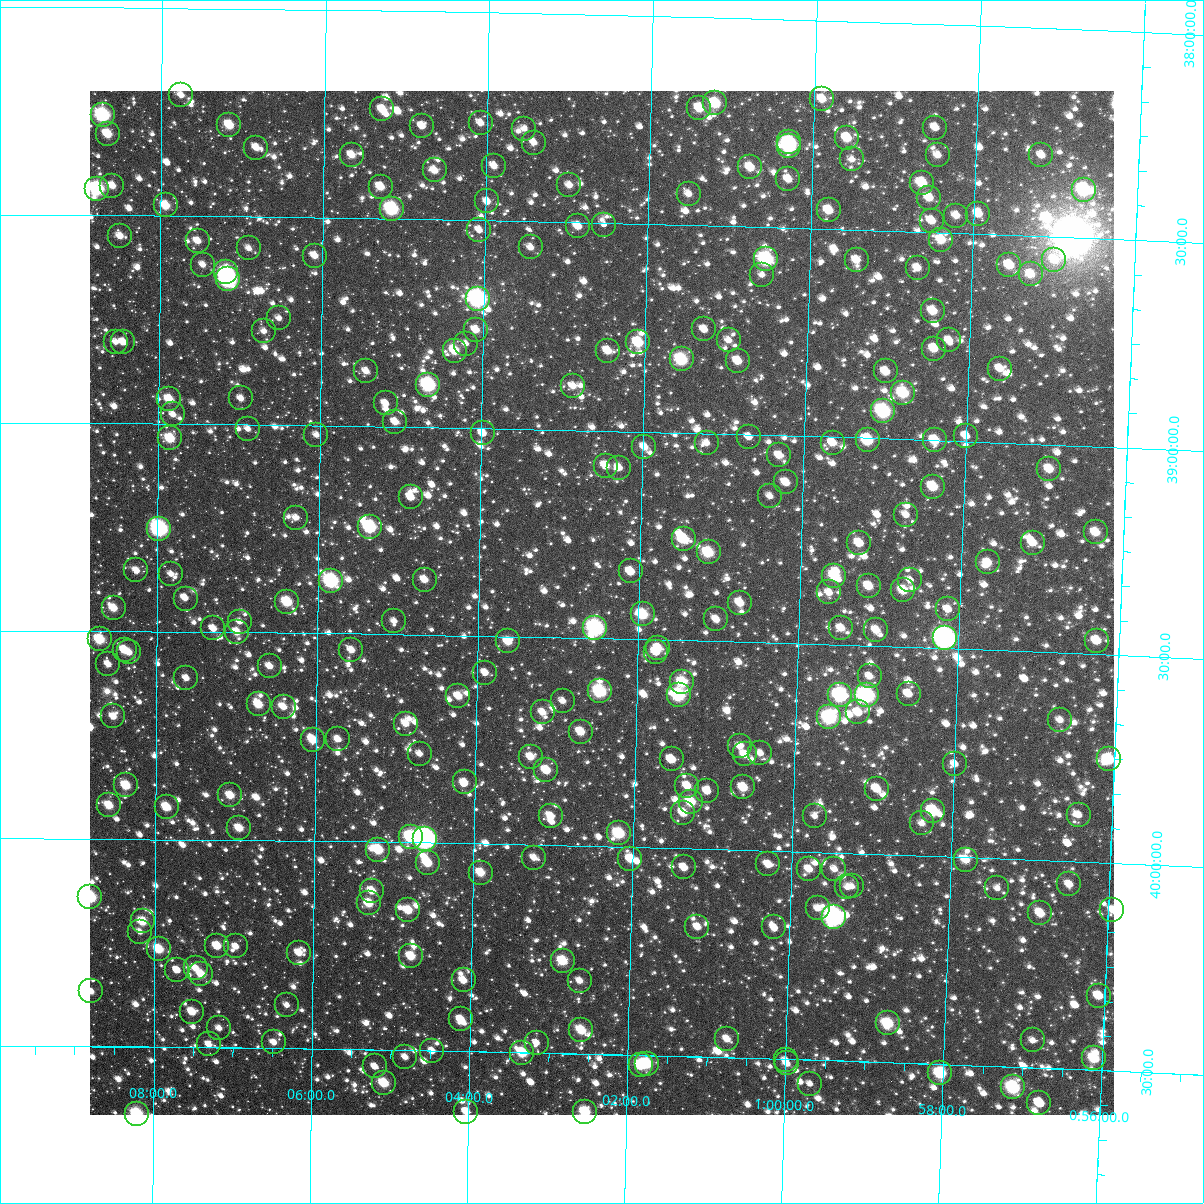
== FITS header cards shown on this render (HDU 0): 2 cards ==
NAXIS1  =                 1024
NAXIS2  =                 1024

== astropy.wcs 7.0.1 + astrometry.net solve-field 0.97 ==
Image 1024 x 1024 px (HDU 0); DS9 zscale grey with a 90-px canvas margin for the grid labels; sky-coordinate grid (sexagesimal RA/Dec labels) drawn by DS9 from the SOLVED WCS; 270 Tycho-2 reference stars matched to detected sources circled (green)
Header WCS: RA---TAN-SIP/DEC--TAN-SIP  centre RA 01:02:28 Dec +39:25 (15.62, +39.41 deg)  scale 8.67 arcsec/px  FOV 147.9' x 147.9'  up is +179 deg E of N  parity flipped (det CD > 0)
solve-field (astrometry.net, Tycho-2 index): VERIFIED the header's WCS against the Tycho-2 star catalogue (verified at 6 index scales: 17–270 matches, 0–1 conflicts across passes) and refined it, rather than solving blind
Solved WCS: RA---TAN-SIP/DEC--TAN-SIP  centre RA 01:02:28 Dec +39:25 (15.62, +39.41 deg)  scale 8.66 arcsec/px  FOV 147.9' x 147.9'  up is +179 deg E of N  parity flipped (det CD > 0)
The solver's refit moves the header's centre by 0.57 arcsec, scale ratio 0.9999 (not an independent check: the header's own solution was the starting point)
Tycho-2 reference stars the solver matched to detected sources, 270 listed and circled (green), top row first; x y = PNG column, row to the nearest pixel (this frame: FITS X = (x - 90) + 1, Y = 1024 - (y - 91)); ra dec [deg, ICRS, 3 dp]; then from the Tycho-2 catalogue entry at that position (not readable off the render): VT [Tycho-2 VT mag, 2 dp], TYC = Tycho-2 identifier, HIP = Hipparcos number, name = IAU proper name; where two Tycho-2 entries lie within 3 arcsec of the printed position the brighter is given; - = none
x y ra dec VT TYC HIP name
181 95 16.938 +38.209 11.37 2799-1657-1 - -
822 99 14.976 +38.188 10.56 2798-1440-1 - -
715 103 15.303 +38.206 9.72 2799-352-1 - -
699 108 15.351 +38.218 10.34 2799-1033-1 - -
382 109 16.321 +38.237 10.55 2799-1116-1 - -
103 115 17.179 +38.258 8.33 2799-982-1 - -
481 123 16.020 +38.266 11.24 2799-1223-1 - -
229 125 16.790 +38.279 10.01 2799-682-1 - -
422 126 16.200 +38.276 11.42 2799-270-1 - -
935 128 14.627 +38.248 11.39 2798-854-1 - -
524 129 15.886 +38.278 11.48 2799-1063-1 - -
108 134 17.162 +38.304 10.12 2799-560-1 - -
847 138 14.896 +38.280 10.27 2798-1553-1 - -
789 142 15.072 +38.295 9.23 2799-1625-1 4690 -
534 143 15.856 +38.310 11.33 2799-826-1 - -
789 146 15.074 +38.304 8.92 2799-1027-1 - -
256 148 16.706 +38.333 11.26 2799-1031-1 - -
352 155 16.413 +38.348 10.85 2799-1042-1 - -
938 155 14.616 +38.314 11.43 2798-182-1 - -
1041 155 14.298 +38.305 11.36 2798-1390-1 - -
852 159 14.879 +38.331 11.78 2798-1070-1 - -
494 166 15.976 +38.368 10.98 2799-710-1 - -
750 167 15.190 +38.357 10.46 2799-748-1 - -
435 170 16.159 +38.382 10.93 2799-714-1 - -
788 179 15.072 +38.383 10.98 2799-32-1 - -
922 183 14.661 +38.382 10.13 2798-1517-1 - -
569 185 15.744 +38.411 11.40 2799-1163-1 - -
112 186 17.147 +38.428 11.14 2799-1302-1 - -
381 187 16.323 +38.423 10.65 2799-1009-1 - -
97 189 17.194 +38.435 8.25 2799-606-1 5375 -
1084 190 14.165 +38.385 9.15 2798-947-1 - -
689 194 15.377 +38.425 11.43 2799-1373-1 - -
929 198 14.638 +38.417 10.76 2798-632-1 - -
487 201 15.995 +38.455 10.95 2799-1420-1 - -
166 205 16.983 +38.475 10.21 2799-1103-1 - -
392 209 16.288 +38.476 8.48 2799-470-1 - -
829 210 14.943 +38.455 10.38 2798-440-1 - -
978 214 14.485 +38.451 11.09 2798-372-1 - -
956 216 14.553 +38.458 11.06 2798-56-1 - -
932 221 14.628 +38.472 10.91 2798-612-1 - -
604 225 15.635 +38.504 12.34 2799-126-1 - -
578 226 15.715 +38.509 10.88 2799-116-1 - -
479 230 16.018 +38.523 11.35 2799-528-1 - -
120 236 17.122 +38.549 11.45 2799-110-1 - -
941 240 14.597 +38.517 10.21 2798-1258-1 - -
198 241 16.883 +38.559 11.48 2799-186-1 - -
531 247 15.859 +38.563 11.42 2799-852-1 - -
249 248 16.726 +38.576 11.37 2799-220-1 - -
315 256 16.523 +38.592 11.17 2799-928-1 - -
766 259 15.133 +38.577 8.45 2799-520-1 4712 -
857 260 14.855 +38.573 11.19 2798-988-1 - -
1054 260 14.247 +38.556 11.04 2798-502-1 - -
203 265 16.867 +38.617 11.25 2799-1304-1 - -
1009 265 14.384 +38.572 10.49 2798-785-1 - -
918 268 14.667 +38.587 11.10 2798-717-1 - -
226 272 16.794 +38.634 8.77 2799-1256-1 - -
1031 274 14.317 +38.593 10.99 2798-378-1 - -
762 275 15.145 +38.614 11.49 2799-740-1 - -
228 279 16.788 +38.650 7.62 2799-984-1 5249 -
478 299 16.019 +38.689 7.36 2799-418-1 5002 -
933 311 14.614 +38.689 10.54 2798-476-1 - -
279 318 16.631 +38.743 11.68 2799-448-1 - -
704 329 15.318 +38.750 11.23 2799-540-1 - -
476 330 16.022 +38.764 10.95 2799-948-1 - -
264 331 16.677 +38.774 11.84 2799-838-1 - -
729 340 15.242 +38.775 11.69 2799-1078-1 - -
949 340 14.562 +38.758 11.51 2798-424-1 - -
116 342 17.134 +38.804 11.77 2799-440-1 - -
123 342 17.110 +38.804 11.13 2799-1059-1 - -
638 342 15.521 +38.785 9.84 2799-1143-1 - -
466 344 16.053 +38.797 11.43 2799-238-1 - -
934 349 14.607 +38.779 10.65 2798-852-1 - -
455 351 16.086 +38.815 10.31 2799-1099-1 - -
608 351 15.615 +38.807 10.82 2799-1038-1 - -
682 359 15.385 +38.824 9.06 2799-850-1 - -
738 361 15.212 +38.824 10.70 2799-118-1 - -
1000 369 14.403 +38.822 11.74 2798-825-1 - -
366 371 16.359 +38.868 11.40 2799-889-1 - -
886 371 14.754 +38.838 10.63 2798-414-1 - -
428 385 16.166 +38.898 8.40 2799-699-1 5052 -
573 386 15.719 +38.894 11.30 2799-781-1 - -
903 393 14.698 +38.888 9.48 2798-180-1 - -
241 398 16.745 +38.937 11.29 2799-501-1 - -
169 399 16.967 +38.941 10.42 2799-809-1 - -
386 403 16.298 +38.945 11.51 2799-657-1 - -
883 411 14.758 +38.934 8.55 2798-1141-1 4605 -
173 414 16.956 +38.977 11.37 2799-337-1 - -
395 422 16.266 +38.989 11.24 2799-659-1 - -
248 429 16.723 +39.011 11.84 2799-941-1 - -
483 433 15.995 +39.012 10.83 2799-479-1 - -
316 435 16.510 +39.023 11.72 2799-463-1 - -
966 436 14.499 +38.987 12.13 2798-705-1 - -
749 437 15.171 +39.006 12.13 2799-555-1 - -
170 438 16.963 +39.035 9.91 2799-671-1 - -
868 440 14.803 +39.004 9.45 2798-893-1 - -
935 440 14.596 +39.000 10.25 2798-192-1 - -
707 443 15.301 +39.023 11.65 2799-789-1 - -
833 443 14.911 +39.014 10.89 2798-639-1 - -
644 447 15.494 +39.036 10.95 2799-775-1 - -
779 455 15.076 +39.048 10.93 2799-623-1 - -
606 466 15.612 +39.084 10.76 2799-307-1 - -
619 468 15.570 +39.088 11.27 2799-105-1 - -
1049 469 14.238 +39.059 10.51 2798-423-1 - -
786 482 15.052 +39.113 11.15 2799-675-1 - -
933 487 14.596 +39.111 10.08 2798-531-1 - -
770 496 15.101 +39.147 11.67 2799-491-1 - -
411 497 16.215 +39.169 11.03 2799-415-1 - -
906 515 14.677 +39.181 11.78 2798-343-1 - -
296 518 16.571 +39.223 11.65 2799-423-1 - -
370 527 16.340 +39.243 9.12 2799-3-1 - -
159 529 16.995 +39.253 7.84 2799-749-1 5313 -
1096 532 14.086 +39.207 10.56 2798-633-1 - -
684 539 15.364 +39.256 9.89 2799-163-1 - -
859 543 14.819 +39.253 10.88 2798-173-1 - -
1033 543 14.280 +39.238 11.11 2798-139-1 - -
709 552 15.286 +39.287 9.49 2799-495-1 - -
988 562 14.417 +39.289 11.09 2798-447-1 - -
136 570 17.065 +39.354 11.17 2799-505-1 - -
631 571 15.527 +39.337 10.69 2799-187-1 - -
171 574 16.958 +39.361 11.88 2799-299-1 - -
834 576 14.893 +39.334 9.78 2798-591-1 - -
425 580 16.167 +39.367 11.01 2799-295-1 - -
910 580 14.657 +39.338 12.19 2798-255-1 - -
331 581 16.458 +39.374 8.20 2799-201-1 5142 -
869 586 14.785 +39.356 10.41 2798-21-1 - -
903 590 14.678 +39.363 10.25 2798-165-1 - -
829 592 14.907 +39.375 11.25 2798-171-1 - -
186 599 16.911 +39.420 11.38 2803-268-1 - -
287 602 16.595 +39.426 9.66 2803-476-1 - -
740 603 15.184 +39.405 10.76 2803-263-1 - -
114 608 17.135 +39.444 10.45 2803-407-1 - -
948 609 14.536 +39.405 11.55 2802-1081-1 - -
643 614 15.487 +39.440 9.55 2803-479-1 - -
716 619 15.257 +39.447 11.05 2803-515-1 - -
394 621 16.261 +39.468 11.89 2803-412-1 - -
240 622 16.742 +39.475 12.17 2803-36-1 - -
213 628 16.824 +39.492 11.03 2803-410-1 - -
595 628 15.633 +39.476 7.94 2803-292-1 4863 -
841 628 14.867 +39.459 11.03 2802-1047-1 - -
876 630 14.757 +39.461 10.89 2802-1080-1 - -
237 632 16.751 +39.499 10.77 2803-83-1 - -
945 638 14.541 +39.475 6.67 2802-1218-1 4542 -
100 639 17.178 +39.520 9.64 2803-262-1 - -
508 641 15.905 +39.512 10.43 2803-544-1 - -
1097 641 14.069 +39.467 10.66 2802-911-1 - -
658 648 15.435 +39.519 11.12 2803-102-1 - -
125 650 17.100 +39.545 10.30 2803-70-1 - -
351 650 16.393 +39.539 11.18 2803-316-1 - -
129 652 17.086 +39.551 11.30 2803-493-1 - -
656 652 15.442 +39.529 10.59 2803-502-1 - -
108 664 17.151 +39.579 11.29 2803-360-1 - -
270 666 16.647 +39.581 11.27 2803-219-1 - -
485 673 15.974 +39.588 11.33 2803-198-1 - -
870 676 14.773 +39.573 11.41 2802-1136-1 - -
186 678 16.906 +39.611 11.58 2803-435-1 - -
682 682 15.357 +39.600 10.03 2803-236-1 - -
600 691 15.615 +39.627 8.98 2803-222-1 4853 -
909 694 14.650 +39.612 10.79 2802-1138-1 - -
679 695 15.368 +39.631 8.79 2803-523-1 4787 -
840 695 14.863 +39.621 9.32 2802-1016-1 - -
867 695 14.780 +39.619 8.05 2802-905-1 4613 -
458 696 16.056 +39.646 10.81 2803-472-1 - -
563 701 15.730 +39.652 11.19 2803-61-1 - -
259 704 16.680 +39.673 10.29 2803-297-1 - -
284 707 16.602 +39.678 11.04 2803-483-1 - -
543 712 15.792 +39.680 11.66 2803-340-1 - -
858 712 14.806 +39.661 10.70 2802-975-1 - -
113 716 17.134 +39.705 10.96 2803-455-1 - -
829 717 14.895 +39.675 8.60 2802-1148-1 4640 -
1060 720 14.174 +39.662 11.39 2802-1194-1 - -
406 724 16.219 +39.714 11.52 2803-511-1 - -
581 732 15.671 +39.726 10.44 2803-469-1 - -
338 739 16.429 +39.754 11.56 2803-172-1 - -
313 740 16.510 +39.756 10.28 2803-293-1 - -
740 746 15.173 +39.751 11.45 2803-387-1 - -
760 753 15.108 +39.766 11.43 2803-545-1 - -
420 754 16.174 +39.786 11.57 2803-332-1 - -
745 754 15.156 +39.770 11.23 2803-370-1 - -
531 757 15.826 +39.789 10.85 2803-161-1 - -
672 759 15.385 +39.787 10.80 2803-411-1 - -
1109 759 14.017 +39.752 9.50 2802-1019-1 - -
955 764 14.498 +39.776 11.83 2802-1104-1 - -
546 770 15.776 +39.820 10.35 2803-465-1 - -
465 782 16.032 +39.854 11.02 2803-321-1 - -
126 785 17.092 +39.871 9.95 2803-146-1 - -
687 786 15.334 +39.849 10.77 2803-491-1 - -
743 787 15.158 +39.850 10.34 2803-510-1 - -
877 789 14.740 +39.843 10.87 2802-1205-1 - -
707 791 15.271 +39.861 11.08 2803-517-1 - -
230 795 16.766 +39.893 10.43 2803-529-1 - -
691 802 15.321 +39.887 9.89 2803-500-1 - -
109 805 17.145 +39.919 10.38 2803-317-1 - -
167 807 16.965 +39.922 10.15 2803-559-1 - -
933 811 14.561 +39.892 9.33 2802-1209-1 4553 -
683 813 15.343 +39.915 10.57 2803-210-1 - -
1079 815 14.104 +39.888 11.88 2802-970-1 - -
551 816 15.758 +39.930 11.24 2803-122-1 - -
815 816 14.932 +39.913 11.98 2802-1143-1 - -
922 823 14.595 +39.922 11.76 2802-1066-1 - -
239 828 16.736 +39.971 10.50 2803-1669-1 - -
619 833 15.544 +39.968 9.25 2803-1824-1 - -
411 837 16.198 +39.987 8.98 2803-1581-1 - -
425 839 16.152 +39.991 6.80 2803-1957-1 5045 -
378 850 16.298 +40.019 9.76 2803-1378-1 5088 -
534 858 15.809 +40.031 11.31 2803-1339-1 - -
630 859 15.507 +40.030 11.06 2803-1633-1 - -
966 860 14.453 +40.006 10.64 2802-1507-1 - -
428 863 16.143 +40.048 10.19 2803-1291-1 - -
768 864 15.072 +40.033 11.13 2803-1331-1 - -
684 867 15.337 +40.046 10.90 2803-1425-1 - -
809 869 14.943 +40.041 11.42 2802-1273-1 - -
834 869 14.864 +40.039 11.36 2802-1285-1 - -
481 873 15.976 +40.070 10.96 2803-1816-1 - -
1069 884 14.125 +40.056 10.99 2802-1505-1 - -
852 886 14.807 +40.079 12.28 2802-1605-1 - -
847 887 14.822 +40.082 11.95 2802-1577-1 - -
997 888 14.351 +40.072 12.12 2802-1271-1 - -
372 891 16.317 +40.118 10.63 2803-1947-1 - -
90 897 17.203 +40.140 8.78 2803-1838-1 - -
369 903 16.326 +40.148 10.20 2803-1359-1 - -
818 908 14.913 +40.135 11.68 2802-1463-1 - -
408 910 16.202 +40.163 10.27 2803-1763-1 - -
1112 910 13.987 +40.112 11.89 2802-1485-1 - -
1040 913 14.212 +40.128 10.68 2802-1393-1 - -
834 917 14.859 +40.155 7.55 2802-1387-1 4630 -
143 921 17.037 +40.198 10.10 2803-1701-1 - -
697 927 15.290 +40.188 11.01 2803-1596-1 - -
774 927 15.048 +40.184 11.34 2803-1529-1 - -
140 932 17.045 +40.223 11.89 2803-1661-1 - -
217 946 16.802 +40.255 10.23 2803-1238-1 - -
236 946 16.743 +40.256 12.00 2803-1319-1 - -
159 949 16.985 +40.264 9.95 2803-1363-1 - -
299 953 16.544 +40.269 11.01 2803-1486-1 - -
411 956 16.190 +40.274 10.26 2803-1574-1 - -
563 961 15.712 +40.278 9.77 2803-1758-1 - -
196 968 16.869 +40.309 11.17 2803-1076-1 - -
177 970 16.928 +40.314 11.49 2803-992-1 - -
201 974 16.851 +40.324 10.25 2803-1397-1 - -
464 980 16.023 +40.330 10.94 2803-1946-1 - -
580 981 15.657 +40.324 11.61 2803-1893-1 - -
91 991 17.198 +40.367 11.43 2803-642-1 - -
1099 996 14.018 +40.320 10.43 2802-1275-1 - -
287 1005 16.580 +40.396 12.18 2803-1387-1 - -
192 1012 16.879 +40.414 10.35 2803-1116-1 - -
461 1019 16.030 +40.424 10.70 2803-919-1 - -
888 1023 14.680 +40.406 9.61 2802-1900-1 - -
219 1028 16.793 +40.453 11.67 2803-1738-1 - -
581 1030 15.649 +40.443 10.06 2803-1004-1 - -
727 1039 15.187 +40.456 11.34 2803-1487-1 - -
1033 1040 14.221 +40.434 12.11 2802-1798-1 - -
274 1042 16.620 +40.486 11.44 2803-1513-1 - -
537 1043 15.789 +40.476 11.40 2803-1796-1 - -
209 1044 16.825 +40.492 11.36 2803-1482-1 - -
432 1051 16.118 +40.500 11.11 2803-1155-1 - -
522 1053 15.833 +40.501 9.60 2803-1306-1 - -
405 1057 16.203 +40.516 11.53 2803-963-1 - -
1094 1058 14.024 +40.471 9.75 2802-1810-1 - -
786 1060 14.999 +40.503 11.78 2802-1887-1 - -
787 1063 14.994 +40.510 11.66 2802-1827-1 - -
647 1064 15.438 +40.520 9.48 2803-1603-1 - -
641 1065 15.458 +40.524 9.61 2803-1601-1 - -
375 1066 16.299 +40.540 11.33 2803-1843-1 - -
940 1073 14.509 +40.522 9.33 2802-1830-1 - -
384 1083 16.268 +40.580 9.79 2803-899-1 - -
810 1084 14.920 +40.557 11.92 2802-1414-1 - -
1013 1087 14.277 +40.549 8.80 2802-1306-1 - -
1039 1103 14.192 +40.584 10.69 2802-1999-1 - -
466 1112 16.007 +40.645 11.26 2803-1311-1 - -
585 1112 15.629 +40.640 9.89 2803-1086-1 - -
137 1114 17.051 +40.661 8.89 2803-1875-1 - -